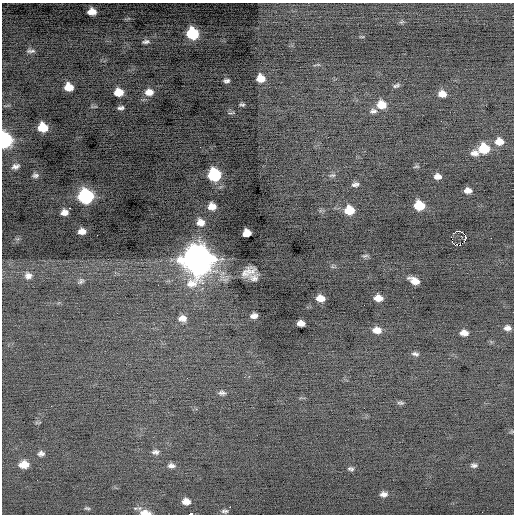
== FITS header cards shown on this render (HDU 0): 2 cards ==
NAXIS1  =                  512 / Axis length
NAXIS2  =                  512 / Axis length

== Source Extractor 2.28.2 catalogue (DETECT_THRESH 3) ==
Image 512 x 512 px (HDU 0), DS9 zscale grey, 1 PNG px = 1 image px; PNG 516 x 516 px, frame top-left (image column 1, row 512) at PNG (2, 3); no overlay
Background -0.215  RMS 0.72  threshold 2.17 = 3 sigma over >= 5 px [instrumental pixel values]
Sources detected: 78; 1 with non-positive FLUX_AUTO (blend fragments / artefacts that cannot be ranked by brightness) is not listed; the other 77 listed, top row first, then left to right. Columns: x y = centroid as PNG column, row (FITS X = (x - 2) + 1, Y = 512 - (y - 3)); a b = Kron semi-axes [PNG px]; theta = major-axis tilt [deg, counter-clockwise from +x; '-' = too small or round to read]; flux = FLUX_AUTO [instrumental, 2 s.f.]
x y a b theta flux
92 12 8 6 1 480
401 22 7 5 2 86
192 33 9 9 - 2900
362 37 7 3 12 48
146 42 11 5 10 160
31 51 12 5 0 170
260 78 8 8 - 570
226 81 8 5 3 150
396 85 9 4 22 110
69 87 8 7 - 710
119 92 8 6 -4 750
149 92 11 9 5 450
442 94 8 7 - 440
242 104 5 3 - 89
381 105 10 8 -14 710
121 108 7 4 5 130
373 111 10 6 4 170
231 113 10 3 6 82
441 121 2 2 - 84
43 127 8 7 - 1200
4 140 9 7 -82 9000
499 141 10 8 -4 550
484 148 9 8 - 1700
475 153 10 7 -7 290
15 166 11 7 16 230
416 167 9 3 5 61
35 175 8 6 -1 150
214 175 9 8 - 4400
332 175 9 5 5 110
437 176 7 6 - 270
355 184 8 5 9 150
468 190 7 5 2 300
86 196 9 9 - 8100
419 205 8 7 - 1400
212 206 7 6 - 440
69 208 3 2 - 61
349 210 9 8 - 1000
64 212 7 6 - 320
200 222 9 9 - 400
82 231 8 6 5 350
458 231 5 3 - 1200
247 233 7 6 - 570
465 235 5 3 - 830
461 236 3 2 - 51
365 256 9 5 13 97
197 259 13 12 - 76000
248 272 14 8 27 490
28 275 10 10 - 300
254 278 8 7 - 240
81 281 8 6 49 120
414 281 10 6 -25 470
320 298 7 6 - 470
378 298 7 5 -3 430
364 305 2 2 - 60
254 316 7 5 9 230
182 318 9 7 0 350
301 323 7 5 -4 310
507 328 8 6 -2 240
377 330 9 7 -6 440
464 333 7 5 -4 350
415 354 10 5 -9 130
187 378 2 2 - 36
222 393 9 5 -9 150
400 403 9 4 -9 100
155 452 10 6 -4 170
41 453 8 6 9 170
24 464 9 7 5 620
474 465 9 5 2 140
171 466 10 6 -3 200
351 469 8 6 -14 120
384 494 8 6 6 220
186 501 7 6 - 350
230 507 2 2 - 440
87 508 8 4 -13 78
225 511 7 4 3 110
145 513 11 6 -5 520
190 514 3 2 - 3800
At the frame edge (FLAGS 8, measured only in part): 3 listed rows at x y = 4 140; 145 513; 190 514
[1 non-positive-flux detection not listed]